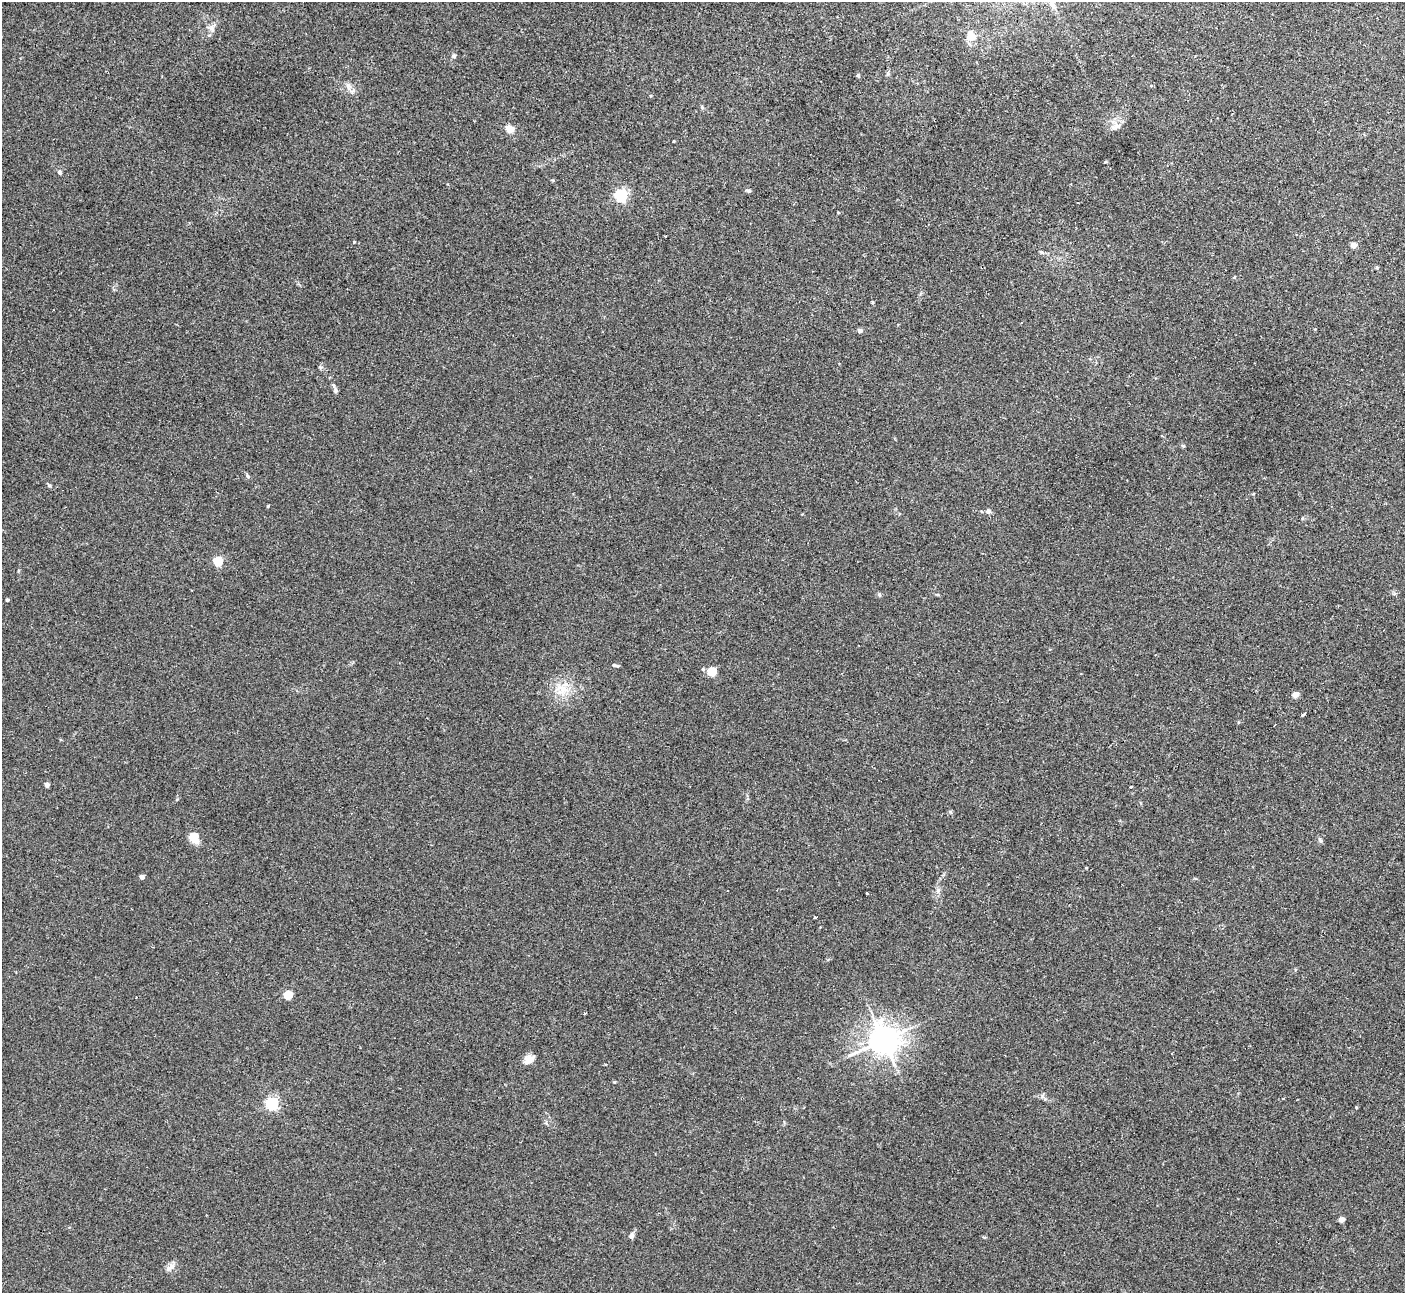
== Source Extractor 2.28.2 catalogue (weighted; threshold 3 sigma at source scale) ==
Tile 10 of 4 x 4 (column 2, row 3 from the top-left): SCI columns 1446-2848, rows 1478-2768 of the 5684 x 5663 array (HDU 1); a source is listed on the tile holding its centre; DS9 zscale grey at full resolution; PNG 1407 x 1295 px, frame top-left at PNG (2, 2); no overlay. Shown black and unused: <1% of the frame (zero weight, under 2 of 3 exposures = <1% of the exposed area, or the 3 px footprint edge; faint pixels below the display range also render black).
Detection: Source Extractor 2.28.2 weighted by HDU 2 'WHT'; one run over the whole footprint, this tile lists its part. Background 0.0444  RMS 0.0076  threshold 0.0341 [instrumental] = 3 sigma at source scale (4.5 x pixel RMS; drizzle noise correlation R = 1.50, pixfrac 1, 0.05/0.05 arcsec/px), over >= 5 px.
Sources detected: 51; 1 cosmic-ray / hot-pixel residue — not listed; the other 50 listed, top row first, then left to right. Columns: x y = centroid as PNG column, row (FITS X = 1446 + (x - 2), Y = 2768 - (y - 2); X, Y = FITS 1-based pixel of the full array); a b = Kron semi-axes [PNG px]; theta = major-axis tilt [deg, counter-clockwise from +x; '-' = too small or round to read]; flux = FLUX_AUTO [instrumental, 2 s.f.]
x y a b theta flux
212 28 14 8 76 4.1
971 36 15 10 -67 8
453 56 5 5 - 1.6
858 75 5 4 - 1.1
1151 85 5 3 - 0.65
348 86 7 6 - 2.4
1113 128 11 7 31 3.7
510 129 8 7 - 7.5
673 141 3 2 - 0.58
60 172 5 4 - 1.2
748 190 6 5 - 1.3
621 195 5 5 - 120
1354 245 4 4 - 7.7
1041 252 5 4 - 1.2
1234 277 5 4 - 0.74
860 330 5 4 - 2.3
335 390 8 6 -70 1.9
1183 446 6 3 -19 0.8
248 476 6 4 -60 1.1
268 506 5 3 - 0.58
988 511 6 6 - 2.5
218 561 5 5 - 36
879 595 6 5 - 1.1
7 600 4 4 - 1.3
614 665 7 5 -8 1.4
703 669 5 5 - 1.1
712 671 5 5 - 32
563 689 12 10 -55 8.8
1295 694 4 4 - 9.6
1303 715 3 3 - 5.3
47 785 4 4 - 3.9
1131 786 3 3 - 3.5
177 799 5 3 - 0.67
194 837 6 5 - 35
1320 840 7 4 -46 1.3
1086 868 4 2 - 0.55
142 876 4 4 - 3
938 890 7 5 78 2
867 894 3 3 - 1.4
816 917 4 3 - 8.1
288 995 5 5 - 28
585 1013 3 3 - 1.1
883 1040 9 9 - 1000
529 1059 11 9 36 6.3
614 1082 4 3 - 0.62
272 1104 5 5 - 130
1356 1107 3 3 - 0.67
1341 1219 4 4 - 6.1
632 1236 8 6 84 2
171 1267 14 7 33 3.7
Unlisted compact peaks at least as high as the median listed source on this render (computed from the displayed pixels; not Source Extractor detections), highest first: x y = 354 242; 49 485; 1105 162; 950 812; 320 367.